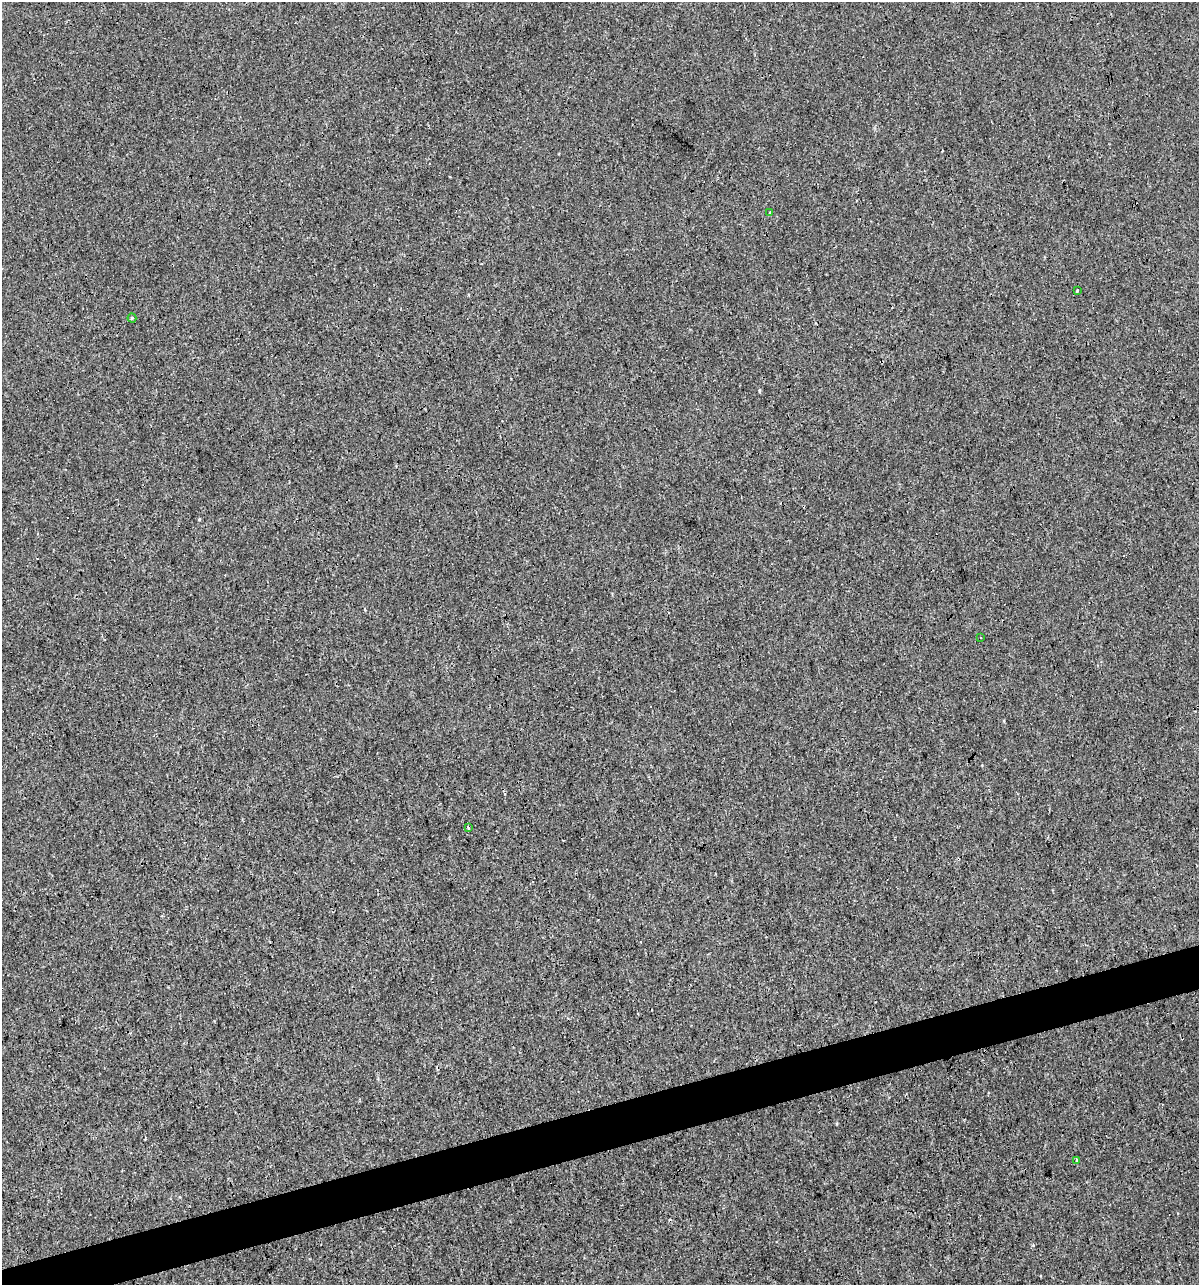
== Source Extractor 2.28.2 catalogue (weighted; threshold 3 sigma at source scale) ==
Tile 7 of 4 x 4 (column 3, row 2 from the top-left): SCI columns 2441-3637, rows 2567-3849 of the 4930 x 5132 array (HDU 1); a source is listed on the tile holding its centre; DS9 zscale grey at full resolution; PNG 1201 x 1287 px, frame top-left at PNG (2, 2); each listed source drawn as its Kron ellipse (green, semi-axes under 4 px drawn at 4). Shown black and unused: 4% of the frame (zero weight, under 3 of 4 exposures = <1% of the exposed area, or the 3 px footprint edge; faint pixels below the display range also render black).
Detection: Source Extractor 2.28.2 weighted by HDU 2 'WHT'; one run over the whole footprint, this tile lists its part. Background 4.00e-05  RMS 0.0017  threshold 0.00747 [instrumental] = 3 sigma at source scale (4.5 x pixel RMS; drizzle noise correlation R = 1.50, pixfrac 1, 0.0396/0.0396 arcsec/px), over >= 5 px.
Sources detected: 6; all 6 listed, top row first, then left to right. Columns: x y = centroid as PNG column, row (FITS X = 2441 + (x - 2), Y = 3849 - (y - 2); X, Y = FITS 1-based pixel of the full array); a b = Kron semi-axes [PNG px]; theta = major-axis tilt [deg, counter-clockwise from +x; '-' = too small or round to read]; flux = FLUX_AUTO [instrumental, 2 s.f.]
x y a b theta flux
769 213 3 3 - 0.19
1077 290 3 2 - 0.12
132 318 4 4 - 0.15
981 638 3 3 - 0.68
468 827 3 2 - 0.45
1077 1160 3 3 - 0.2